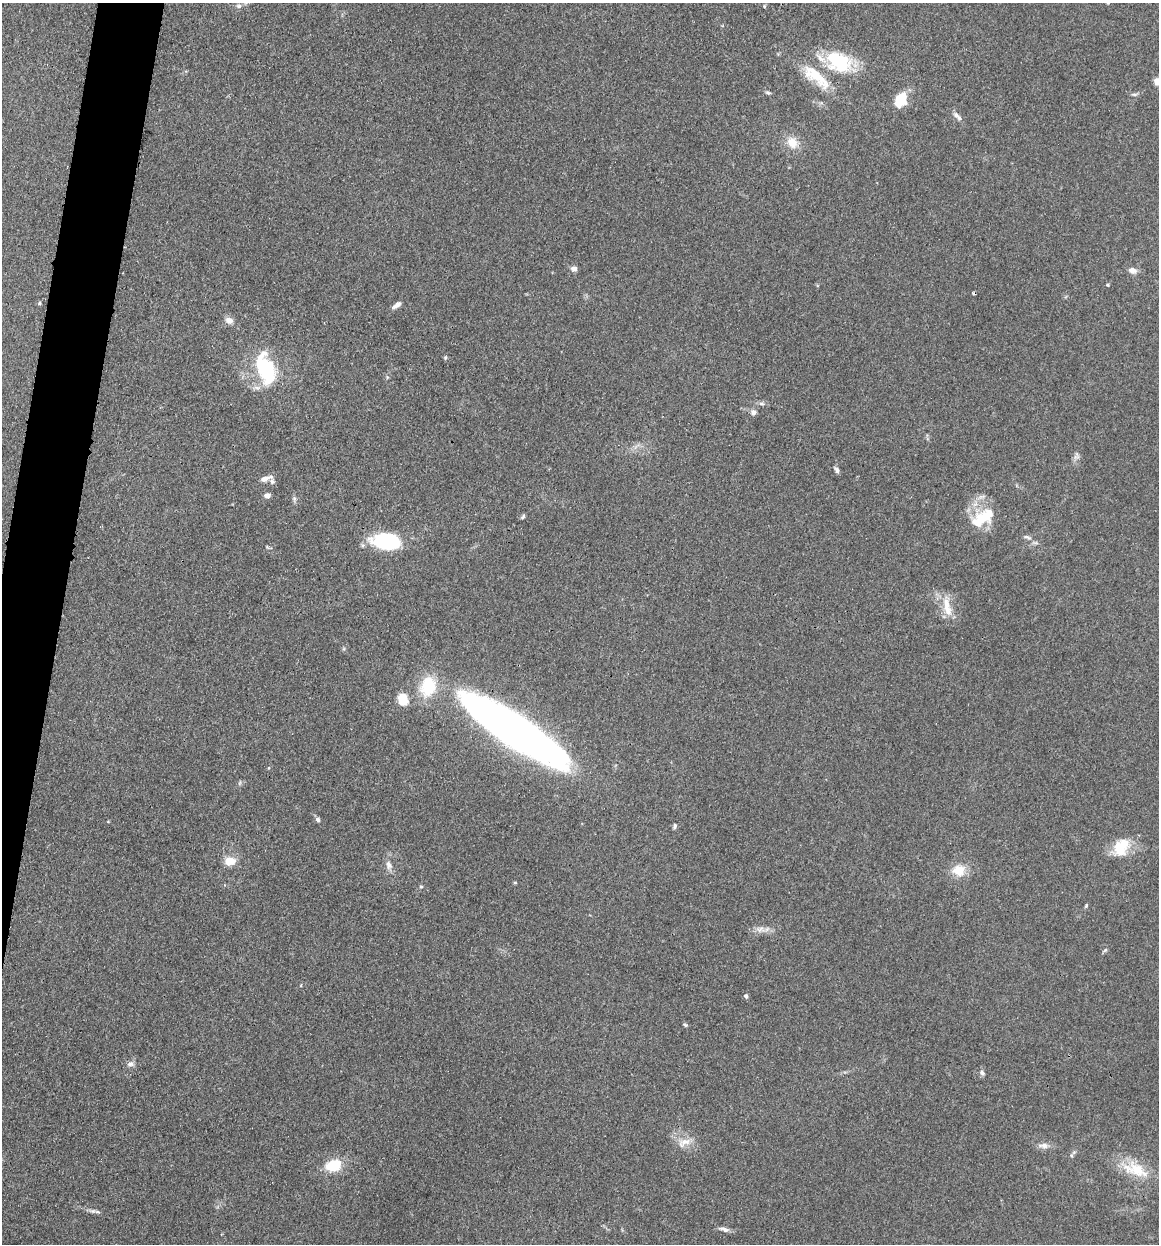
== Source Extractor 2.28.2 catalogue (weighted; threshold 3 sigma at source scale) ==
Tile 7 of 4 x 4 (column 3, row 2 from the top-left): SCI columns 2652-3808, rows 3281-4522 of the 6832 x 5775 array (HDU 1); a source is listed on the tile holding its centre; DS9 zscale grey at full resolution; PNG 1161 x 1246 px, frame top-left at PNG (2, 3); no overlay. Shown black and unused: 4% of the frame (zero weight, under 3 of 4 exposures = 2% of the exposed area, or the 3 px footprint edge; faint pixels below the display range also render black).
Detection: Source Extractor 2.28.2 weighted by HDU 2 'WHT'; one run over the whole footprint, this tile lists its part. Background 0.167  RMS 0.0077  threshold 0.0347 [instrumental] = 3 sigma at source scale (4.5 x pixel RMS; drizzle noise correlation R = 1.50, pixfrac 1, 0.05/0.05 arcsec/px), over >= 5 px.
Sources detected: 58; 2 inside a brighter object's white glare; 1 cosmic-ray / hot-pixel residue — not listed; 3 inside a brighter listed object's ellipse — not listed separately; the other 52 listed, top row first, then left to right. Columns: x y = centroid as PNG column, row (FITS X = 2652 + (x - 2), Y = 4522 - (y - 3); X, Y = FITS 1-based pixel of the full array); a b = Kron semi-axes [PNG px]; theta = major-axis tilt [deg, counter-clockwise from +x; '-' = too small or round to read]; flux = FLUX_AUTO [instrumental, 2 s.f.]
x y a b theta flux
239 6 7 5 22 2
764 6 4 4 - 0.89
839 61 34 22 -17 45
816 76 46 14 -41 27
1157 81 6 5 - 10
768 93 8 4 -8 1.3
1134 94 6 4 -1 1.3
900 100 16 11 63 20
957 116 15 6 -44 3.4
792 143 12 10 -50 11
574 269 7 6 - 3.6
1132 270 10 7 -24 4.5
1107 285 4 4 - 0.79
39 303 5 3 - 0.88
397 305 12 6 36 3.5
229 320 10 7 -29 4.9
445 357 6 4 70 1
266 369 29 15 -79 55
761 404 8 4 -1 1.8
753 412 8 7 - 2.7
837 470 8 5 -67 2.2
265 479 13 6 21 4.8
267 496 6 5 - 3.7
294 499 7 4 73 1.5
523 517 7 4 50 1.2
983 518 32 15 33 28
1027 537 12 4 -20 2.1
383 542 22 15 -22 46
947 607 30 9 -79 12
428 686 25 18 77 31
403 699 13 11 -71 13
515 731 98 23 -33 580
318 819 6 5 - 2.1
675 826 6 4 75 1.8
1119 848 23 19 -68 19
230 861 12 9 5 11
388 865 12 7 -78 4.1
959 870 17 14 0 13
421 887 5 4 - 1.1
1086 906 6 4 47 0.95
760 929 12 8 12 4.8
1105 950 7 4 45 1.2
746 996 4 4 - 2.2
685 1025 6 4 -43 1.1
130 1064 10 7 1 3
982 1073 8 6 -47 2
685 1142 19 9 10 8
1043 1146 15 7 -5 4.5
333 1165 18 12 20 24
1137 1170 33 18 -32 25
93 1211 8 6 23 2.1
724 1229 14 5 -15 3.2
Overlapping masked pixels (flux is a lower limit): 1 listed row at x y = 515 731
Isophote crosses this tile's border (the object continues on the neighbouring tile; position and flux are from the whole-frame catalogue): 2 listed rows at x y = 239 6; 1157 81